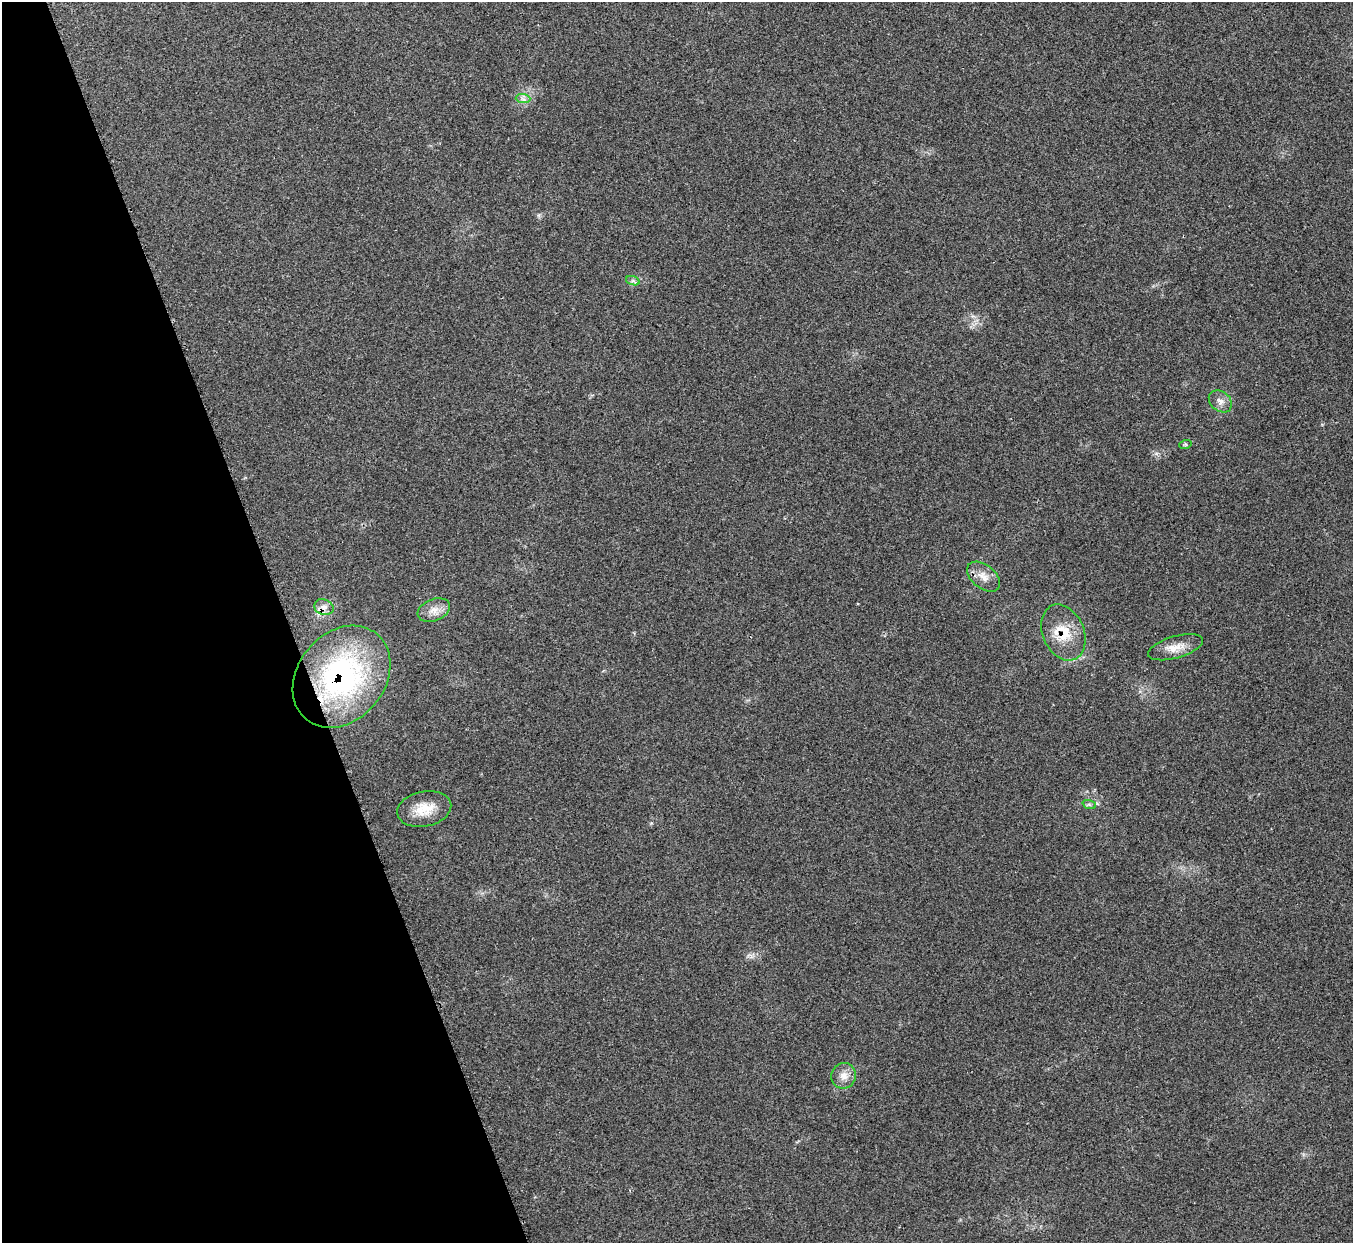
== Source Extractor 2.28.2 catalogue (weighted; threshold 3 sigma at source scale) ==
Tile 5 of 4 x 4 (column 1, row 2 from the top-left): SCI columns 31-1381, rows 2667-3907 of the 5461 x 5457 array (HDU 1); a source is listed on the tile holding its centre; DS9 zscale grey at full resolution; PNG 1355 x 1245 px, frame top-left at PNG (2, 2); each listed source drawn as its Kron ellipse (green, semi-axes under 4 px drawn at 4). Shown black and unused: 21% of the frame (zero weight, under 2 of 3 exposures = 3% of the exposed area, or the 3 px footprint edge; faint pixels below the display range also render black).
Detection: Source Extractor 2.28.2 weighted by HDU 2 'WHT'; one run over the whole footprint, this tile lists its part. Background 0.152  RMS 0.0095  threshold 0.0428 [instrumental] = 3 sigma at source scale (4.5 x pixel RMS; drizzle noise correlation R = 1.50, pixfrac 1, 0.05/0.05 arcsec/px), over >= 5 px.
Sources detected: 13; all 13 listed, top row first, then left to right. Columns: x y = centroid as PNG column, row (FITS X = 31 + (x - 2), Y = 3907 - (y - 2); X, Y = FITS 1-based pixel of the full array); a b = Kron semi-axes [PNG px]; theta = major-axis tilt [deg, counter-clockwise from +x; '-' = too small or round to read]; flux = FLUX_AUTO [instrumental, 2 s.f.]
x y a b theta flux
523 99 7 4 -2 2.7
633 281 7 4 -18 2.1
1220 401 13 9 -39 6
1185 445 6 4 19 1.3
984 577 19 11 -39 10
324 607 10 7 -18 5.1
434 610 17 11 22 9.8
1063 632 29 20 -67 28
1175 647 28 11 16 13
342 677 55 43 50 210
1089 804 7 4 -19 1.7
424 809 27 17 11 21
844 1076 13 12 - 9
Overlapping masked pixels (flux is a lower limit): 2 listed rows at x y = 1063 632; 342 677